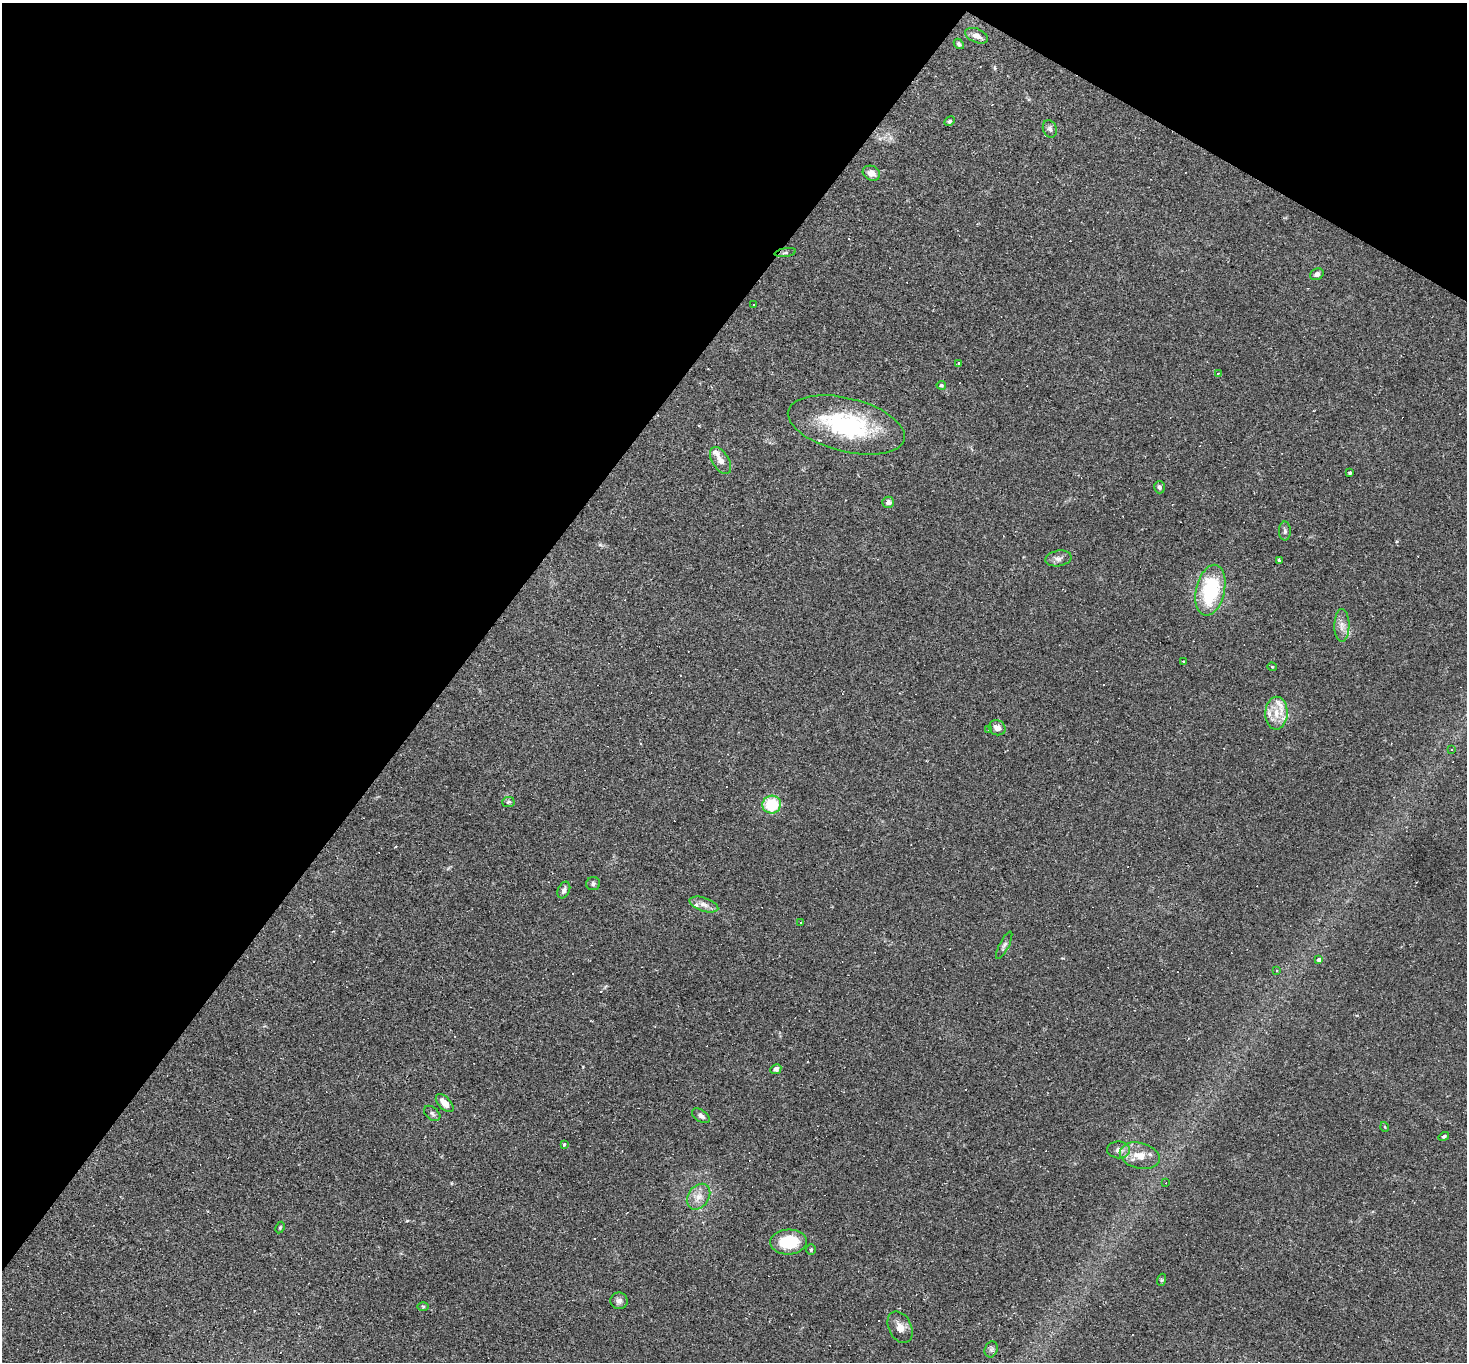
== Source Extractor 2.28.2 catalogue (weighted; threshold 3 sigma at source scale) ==
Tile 2 of 4 x 4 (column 2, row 1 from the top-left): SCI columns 1466-2930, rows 4223-5582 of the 5859 x 5866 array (HDU 1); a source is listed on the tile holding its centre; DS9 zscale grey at full resolution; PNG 1469 x 1364 px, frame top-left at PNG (2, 3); each listed source drawn as its Kron ellipse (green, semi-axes under 4 px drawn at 4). Shown black and unused: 35% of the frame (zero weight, under 2 of 3 exposures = <1% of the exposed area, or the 3 px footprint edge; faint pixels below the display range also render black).
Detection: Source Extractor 2.28.2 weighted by HDU 2 'WHT'; one run over the whole footprint, this tile lists its part. Background 0.0633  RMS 0.006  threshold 0.0271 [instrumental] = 3 sigma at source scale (4.5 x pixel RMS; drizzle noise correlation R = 1.50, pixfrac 1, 0.05/0.05 arcsec/px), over >= 5 px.
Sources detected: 96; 37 cosmic-ray / hot-pixel residue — neither listed nor drawn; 4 inside a brighter listed object's ellipse — not listed separately; the other 55 listed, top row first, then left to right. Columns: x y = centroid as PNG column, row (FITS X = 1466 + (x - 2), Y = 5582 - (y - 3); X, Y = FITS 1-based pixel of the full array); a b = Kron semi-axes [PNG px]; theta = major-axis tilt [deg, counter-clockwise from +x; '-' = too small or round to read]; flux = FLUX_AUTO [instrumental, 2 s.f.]
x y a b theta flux
976 36 12 7 -21 3.7
959 44 6 4 -48 1.1
950 121 5 4 - 0.89
1050 129 9 7 -68 1.9
871 173 9 7 -25 4.3
785 253 11 4 9 1.2
1317 274 7 5 29 2
753 305 2 2 - 0.45
958 363 4 2 - 0.48
1218 374 4 4 - 0.74
941 385 4 4 - 1.1
846 425 60 27 -14 66
721 460 15 8 -57 4.3
1350 473 3 3 - 0.99
1159 487 6 5 - 1.4
888 502 6 5 - 2.7
1285 531 9 6 -89 1.5
1058 558 13 8 10 2.9
1280 560 3 3 - 14
1210 590 26 14 77 45
1342 625 16 7 88 4.3
1183 661 3 3 - 1.6
1272 667 4 4 - 0.58
1276 713 16 11 88 9
997 728 8 7 - 3.7
989 729 4 3 - 0.59
1451 749 3 3 - 1.5
508 802 6 5 - 0.93
772 805 9 9 - 23
593 884 7 6 - 1.3
564 890 9 6 65 2.3
704 904 15 6 -18 3.5
800 922 3 3 - 1.9
1004 945 15 4 63 1.8
1319 960 4 4 - 1.8
1276 971 3 2 - 0.39
776 1069 5 5 - 2
445 1103 11 6 -45 5.6
432 1113 9 6 -40 1.6
701 1116 10 5 -33 2.1
1385 1127 5 3 - 0.45
1444 1136 5 4 - 0.93
564 1144 3 3 - 1.4
1119 1150 11 8 -1 3.2
1140 1156 20 13 -15 9.4
1166 1183 2 2 - 0.29
699 1197 14 10 54 5.9
280 1227 6 4 63 0.8
788 1242 18 12 3 21
811 1250 5 4 - 0.85
1161 1280 6 4 71 0.68
619 1301 8 8 - 2.3
423 1306 6 4 -1 0.68
900 1327 17 11 -63 5.1
991 1349 8 6 69 1.4